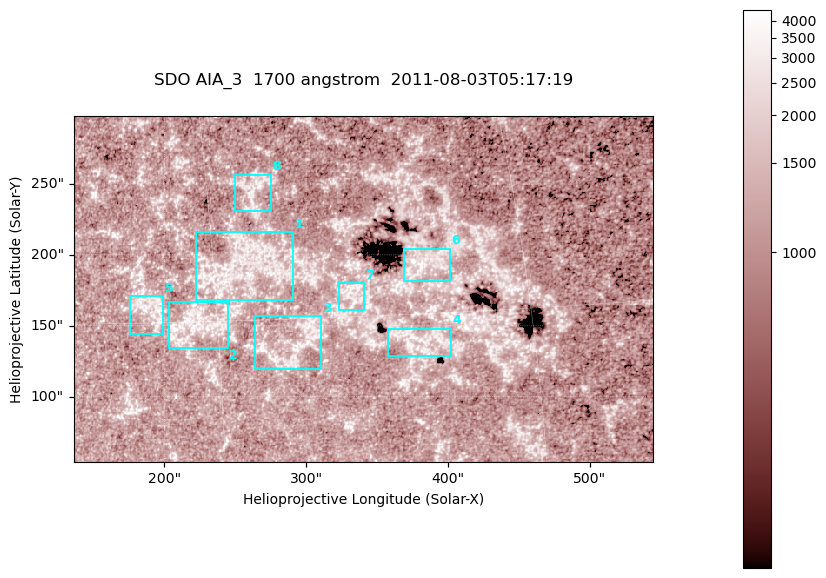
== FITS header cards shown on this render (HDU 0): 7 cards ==
TELESCOP= 'SDO     '           /
INSTRUME= 'AIA_3   '           /
WAVELNTH=                 1700 /
WAVEUNIT= 'angstrom'           /
DATE-OBS= '2011-08-03T05:17:19.715' /
CTYPE1  = 'HPLN-TAN'           /
CTYPE2  = 'HPLT-TAN'           /

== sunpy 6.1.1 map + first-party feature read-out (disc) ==
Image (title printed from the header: SDO AIA_3  1700 angstrom  2011-08-03T05:17:19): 666 x 399 px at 0.613 arcsec/px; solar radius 945 arcsec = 1543 px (partial field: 3.6% of the solar disc is inside the frame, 100% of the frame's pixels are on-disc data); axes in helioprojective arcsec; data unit not stated in the header (colour bar unlabelled)
Pointing: header CRPIX1/2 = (2049.23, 2048.32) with CRVAL1/2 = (0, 0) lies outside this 666 x 399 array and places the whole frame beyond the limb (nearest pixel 1.4 R_sun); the SolarSoft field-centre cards XCEN/YCEN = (340.2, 175.9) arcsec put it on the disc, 1910 arcsec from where CRPIX/CRVAL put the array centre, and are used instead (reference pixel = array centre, CRVAL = XCEN/YCEN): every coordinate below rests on XCEN/YCEN
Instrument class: DISC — disc imager (sunpy class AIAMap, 1700 A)
Bright regions (active regions / flare kernels): reference = the on-disc median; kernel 5 px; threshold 5 sigma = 1349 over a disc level ~1125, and >= 1.15x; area >= 265 px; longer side >= 5 px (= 3.1 arcsec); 8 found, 8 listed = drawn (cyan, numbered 1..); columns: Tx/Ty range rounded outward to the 2 arcsec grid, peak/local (2 s.f.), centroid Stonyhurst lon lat
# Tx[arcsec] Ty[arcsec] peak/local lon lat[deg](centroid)
1 222..292 168..216 3.5 +16 +17
2 202..246 134..168 3.5 +14 +15
3 262..312 120..158 3.2 +18 +14
4 358..402 128..148 3.2 +24 +14
5 176..200 144..172 3.5 +12 +16
6 368..402 182..206 5 +25 +17
7 322..342 160..180 3.3 +21 +16
8 248..276 230..258 3.1 +17 +21